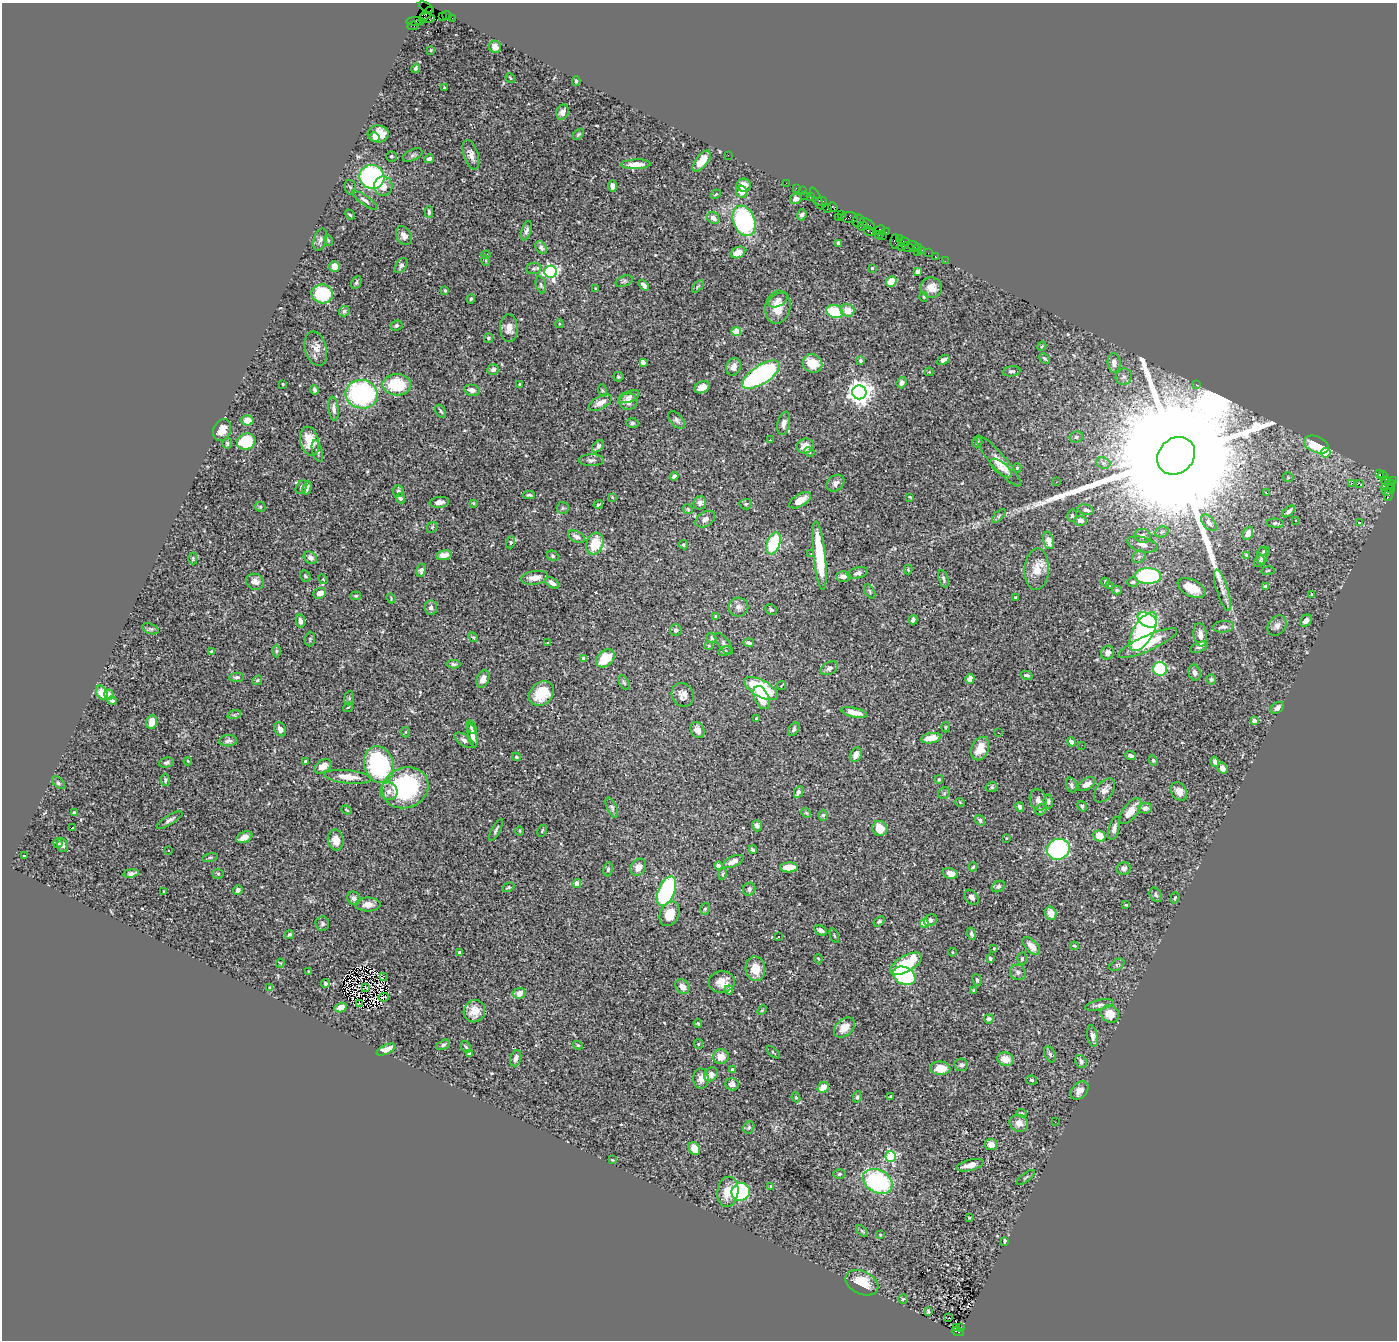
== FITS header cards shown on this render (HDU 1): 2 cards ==
NAXIS1  =                 1395
NAXIS2  =                 1338

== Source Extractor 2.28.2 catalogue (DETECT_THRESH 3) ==
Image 1395 x 1338 px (HDU 1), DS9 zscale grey, 1 PNG px = 1 image px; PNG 1399 x 1342 px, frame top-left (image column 1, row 1338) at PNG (2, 3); each listed source drawn as its Kron ellipse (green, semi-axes under 4 px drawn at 4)
Background 0.771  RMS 0.019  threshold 0.0582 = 3 sigma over >= 5 px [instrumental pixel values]
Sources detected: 538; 5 with non-positive FLUX_AUTO (blend fragments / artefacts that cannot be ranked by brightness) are neither listed nor drawn; of the other 533, the 500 brightest by FLUX_AUTO listed and drawn (33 fainter detections omitted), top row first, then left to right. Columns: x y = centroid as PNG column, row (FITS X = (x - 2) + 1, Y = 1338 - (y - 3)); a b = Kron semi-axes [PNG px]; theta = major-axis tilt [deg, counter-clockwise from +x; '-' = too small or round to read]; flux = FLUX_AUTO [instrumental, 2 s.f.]
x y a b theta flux
426 7 8 2 -34 42
426 15 9 3 49 220
447 15 4 2 - 12
442 16 2 2 - 7.7
427 18 8 4 -2 330
452 18 2 2 - 1.5
415 21 9 4 2 44
413 26 6 3 6 41
495 47 6 6 - 7
431 50 4 3 - 1.1
416 68 4 3 - 2.2
510 78 5 3 - 1.1
576 81 4 3 - 1.7
444 88 3 2 - 1.1
562 112 8 6 70 5.7
378 134 10 8 3 22
578 134 7 4 44 2
374 137 5 4 - 8.6
413 155 10 5 25 3.4
471 155 15 7 -72 8.3
728 155 2 2 - 3.6
391 156 5 5 - 2.1
429 159 5 4 - 4
702 161 12 6 52 22
636 164 15 5 2 13
372 177 12 12 - 230
786 183 2 2 - 12
744 185 7 6 - 14
383 186 9 9 - 10
612 186 6 4 -89 7.8
350 187 7 5 -74 2.5
796 188 2 2 - 20
803 191 3 2 - 30
742 192 6 5 - 11
716 194 5 3 - 1.2
805 196 2 2 - 35
811 196 4 3 - 67
816 198 12 3 -64 7.1
796 199 6 5 - 6
365 200 15 4 -35 4.6
821 201 6 4 2 36
833 207 5 4 - 67
827 208 3 3 - 16
429 212 6 3 -90 2.8
350 215 5 3 - 1.9
802 215 5 4 - 3.3
842 215 3 2 - 13
838 217 2 2 - 8.6
713 218 6 5 - 8
850 218 8 5 -1 130
744 221 16 10 -69 200
858 221 6 6 - 69
868 224 8 3 -34 100
863 226 5 2 - 39
880 230 5 3 - 25
526 231 10 5 74 3.7
868 231 6 3 -43 16
886 232 3 2 - 6.9
879 235 4 2 - 35
404 236 10 7 -60 8.3
883 236 2 2 - 20
899 239 3 2 - 24
320 240 12 6 74 5
328 240 5 3 - 1.3
895 242 7 3 87 59
904 242 5 3 - 54
838 243 4 3 - 5.7
913 246 6 3 -24 39
541 247 7 5 -57 4.2
901 247 2 2 - 20
908 247 7 3 -21 25
918 248 4 2 - 25
921 251 4 2 - 38
738 252 7 5 26 11
917 252 2 2 - 110
928 253 3 2 - 4.4
486 255 4 4 - 1.4
935 257 3 3 - 34
486 261 5 3 - 1.2
945 261 2 2 - 7.4
401 266 8 5 55 4.3
334 267 5 5 - 9.5
533 268 7 5 6 3.5
872 268 3 3 - 1.6
918 271 4 4 - 9.6
551 272 6 6 - 280
624 281 9 5 22 2.7
891 281 5 5 - 27
356 282 7 4 64 2.6
541 285 9 5 -74 2.9
644 285 6 4 -52 6.5
698 286 7 3 48 1.7
931 287 11 10 - 14
596 289 4 3 - 2.5
445 290 4 3 - 1.5
322 294 11 9 -11 100
924 297 5 3 - 1.3
471 299 4 4 - 1.9
778 300 10 6 28 6
778 307 17 12 77 21
848 310 7 6 - 16
344 311 6 5 - 2.5
835 312 8 6 -18 48
559 324 4 3 - 1
397 326 6 5 - 3.5
509 328 14 9 -86 10
736 332 5 4 - 30
488 338 5 4 - 2.8
1042 346 5 3 - 1.2
316 349 17 11 -74 12
1045 358 6 4 -43 2.2
860 360 4 4 - 2.5
943 360 7 4 25 5.2
643 362 4 4 - 13
1114 363 10 6 -86 9
812 364 10 9 - 28
734 367 9 7 70 8.7
493 370 6 5 - 4.6
1012 371 9 5 9 3.7
929 372 4 4 - 1.1
761 375 22 9 33 240
618 377 5 4 - 2.1
1124 377 8 7 - 4.7
901 383 6 4 70 4.5
283 384 3 2 - 1.2
1196 384 3 2 - 3
397 385 14 10 -2 63
519 385 3 3 - 1.3
702 387 8 5 23 11
314 390 4 3 - 3.5
472 390 7 5 -13 6
602 390 6 4 -71 1.6
859 392 7 7 - 1300
362 394 16 14 -10 200
629 397 11 5 19 4.2
628 401 9 8 - 12
600 403 13 6 29 12
334 409 12 5 -83 5.9
441 411 7 4 -57 2.4
247 420 6 5 - 14
677 420 11 6 -48 4.1
632 423 6 4 2 2.5
784 423 12 6 78 7
222 430 11 8 67 14
1076 437 7 5 14 2.7
770 440 3 2 - 2.2
310 441 14 9 -77 23
246 442 9 8 - 75
977 442 5 5 - 2
227 443 5 4 - 2.8
1316 445 13 8 -22 40
598 446 7 4 46 4.3
805 446 8 7 - 11
317 451 11 5 -74 3.4
809 452 5 4 - 1.9
1326 453 5 4 - 36
1176 456 20 17 46 160000
591 460 12 6 0 4.3
998 461 33 7 -49 19
1103 463 7 5 -20 3.4
1001 468 13 6 -38 7.2
1017 468 4 4 - 2.1
1379 473 3 3 - 18
674 476 4 3 - 4.2
1383 476 5 3 - 11
1288 477 5 5 - 1.5
1393 480 4 2 - 36
1386 481 4 3 - 100
1056 482 3 2 - 2.2
835 483 10 7 41 6.2
1351 483 4 2 - 42
1359 483 2 2 - 610
1388 485 7 4 31 460
301 487 7 5 57 2.6
307 488 7 3 73 3.1
1391 489 4 3 - 110
398 491 6 5 - 3.9
1387 492 4 3 - 60
1267 493 3 2 - 1.4
529 495 6 3 -1 2.6
1389 495 7 3 68 92
612 497 3 3 - 1.2
910 497 3 2 - 1.3
400 498 5 4 - 4.5
800 500 12 6 31 15
439 502 10 5 7 7.5
473 503 4 3 - 1.2
700 503 6 6 - 5.2
746 504 6 5 - 2.6
598 505 5 2 - 2.1
260 507 5 4 - 1.8
563 508 6 6 - 2.7
688 509 5 4 - 1.7
1086 510 8 5 -13 4.4
1289 511 7 3 41 3.8
999 516 9 3 45 2.1
1072 516 6 4 78 1.8
705 519 11 7 33 7.5
1296 520 3 3 - 1.6
1080 521 6 5 - 6.5
1209 523 10 5 -49 6.5
1275 523 9 4 -3 2.8
1359 523 3 3 - 1.7
432 527 6 5 - 2
1162 532 7 5 21 2.9
1248 533 7 4 66 5.8
1143 536 8 7 - 4.7
576 537 9 5 -27 5.5
1048 540 9 5 -75 9.4
511 542 6 4 72 2
773 543 11 6 68 75
595 544 11 8 72 34
1142 544 15 7 -15 8.2
684 545 5 4 - 2.1
1264 551 6 4 16 2
811 553 3 3 - 1.5
444 555 8 5 7 8.7
1246 555 4 3 - 2
553 556 6 5 - 2.7
820 556 34 6 -84 73
1262 556 9 5 87 3.8
1139 557 7 5 43 3.1
310 558 7 5 -35 5.7
193 559 6 4 90 1.6
1259 561 6 4 55 3.9
1037 569 21 12 87 18
421 570 7 5 76 4
908 570 5 4 - 1.3
1268 571 7 3 9 1.4
858 573 10 5 15 5.1
305 576 6 5 - 2.4
843 576 7 5 -1 7
1148 576 13 8 1 140
535 578 14 6 9 12
323 579 5 4 - 1.4
943 579 9 4 -72 3.5
255 582 9 7 -25 8.9
1105 582 4 3 - 1.3
1133 582 6 5 - 2.9
552 583 8 4 -35 7
1110 586 4 4 - 1.5
1265 586 4 3 - 5.1
1191 588 15 8 -27 22
1117 590 5 4 - 1.8
1222 590 21 6 -72 9.5
870 591 8 4 -59 2.2
320 593 6 5 - 10
1312 594 3 3 - 1.3
356 596 5 3 - 1.6
1016 597 3 3 - 1.9
391 598 5 3 - 1.3
738 607 10 9 - 6.9
431 608 7 6 - 4
771 610 6 5 - 2.5
716 616 4 4 - 1.7
913 620 4 4 - 5.9
1147 620 11 6 -30 64
300 621 7 4 -81 5.2
1306 621 6 5 - 8
1277 626 11 8 52 6.4
1223 627 10 5 5 5.3
150 629 8 5 -19 2.7
676 630 6 5 - 3.5
1143 632 22 10 60 330
1200 635 12 6 -82 9.4
473 637 5 4 - 1.7
711 638 5 4 - 2.3
310 639 7 5 89 1.8
548 642 3 3 - 4.4
749 643 5 3 - 3.2
1148 643 32 7 24 43
724 644 13 5 -56 4.4
709 646 4 4 - 1.3
1199 647 9 5 22 3.2
276 651 6 4 89 1.8
725 651 6 4 27 1.8
212 652 4 3 - 3.2
1107 653 7 6 - 6.3
583 658 4 4 - 5.2
605 658 10 7 41 34
453 664 7 4 -1 2.5
829 668 9 6 28 4.4
1160 669 7 6 - 110
1195 673 8 6 -76 4.9
1027 675 6 4 -14 2.8
237 677 7 4 3 2.9
483 679 9 6 69 8.2
970 679 5 4 - 5.3
1211 679 5 4 - 2.4
257 680 5 4 - 1.5
624 682 7 5 -62 2.5
782 685 5 2 - 1.3
761 689 18 8 -29 91
102 693 7 5 -63 17
541 693 14 11 44 37
109 695 5 5 - 5.7
683 695 12 10 -59 9
349 698 7 5 83 2.2
762 698 12 7 -66 26
112 701 4 3 - 2.9
348 707 5 3 - 1.2
1277 708 7 5 33 8.1
854 712 13 4 -13 15
234 715 7 4 18 2
756 718 3 3 - 2.1
1254 721 4 4 - 10
152 722 7 5 76 16
472 727 7 4 -63 3.9
945 727 5 3 - 1.2
280 729 7 5 -61 6.6
794 729 7 5 57 3.4
697 730 8 6 -58 9
405 732 5 3 - 1.2
998 733 3 2 - 1.3
472 736 12 4 -78 8
931 738 10 5 10 20
464 740 11 5 -33 4
228 741 9 5 5 4.1
1072 742 5 4 - 5.8
1082 745 2 2 - 1.2
980 748 12 8 67 20
856 755 7 5 63 8.1
1131 755 5 4 - 5.3
516 757 4 4 - 2.1
1153 760 5 4 - 2
188 761 4 3 - 1.4
305 761 3 3 - 2
166 762 7 5 12 2.9
1215 762 5 4 - 4.2
379 765 19 14 -71 200
323 766 9 6 34 14
1222 768 5 5 - 8.8
348 777 23 6 -6 20
939 779 4 3 - 1.7
165 780 6 4 -81 2.3
58 783 8 4 -45 2.4
1087 784 10 5 32 8.5
1071 785 8 5 -72 3.2
992 787 6 5 - 2.7
405 788 23 20 21 150
1105 790 13 8 54 8.7
389 791 9 8 - 7.1
1179 791 10 7 -59 10
798 792 6 4 64 6.2
944 793 6 5 - 2.1
1038 800 11 8 -73 5.8
1048 801 7 4 -83 3.3
960 802 5 3 - 1.1
1082 806 5 4 - 2.1
1020 807 5 4 - 3.8
612 808 11 5 -66 3.2
1145 808 7 5 4 4.5
347 810 5 2 - 1.2
1041 810 6 5 - 1.9
1130 811 15 7 52 18
74 813 4 3 - 2.1
806 813 5 4 - 1.5
823 815 5 4 - 2.1
170 820 15 4 31 4.9
980 820 6 4 -51 2.7
757 826 6 4 -74 3.9
72 828 3 2 - 14
880 828 8 7 - 23
1114 828 12 5 75 5.2
496 830 12 3 62 2.7
520 831 5 3 - 1.3
542 831 6 3 63 1.3
1099 836 6 5 - 22
244 837 8 5 23 10
1006 838 3 3 - 1
336 840 10 8 -82 14
58 843 5 4 - 2.1
62 845 7 5 -77 4.2
1058 849 11 10 - 170
168 850 3 2 - 2.2
753 850 4 3 - 2.7
24 856 3 3 - 1.9
210 857 8 3 11 1.9
733 861 11 5 25 10
718 866 4 4 - 13
638 867 9 7 55 11
789 867 9 5 2 26
973 867 5 3 - 1.9
1124 868 7 6 - 3.7
608 869 7 4 82 3.1
131 873 8 4 10 4.1
950 873 8 5 -14 10
218 874 5 5 - 1.7
723 874 6 3 71 1.7
577 883 4 4 - 9.9
998 886 7 5 31 3
508 887 6 3 27 2
749 889 6 6 - 4
238 890 5 4 - 4.4
667 891 16 8 67 210
164 892 3 3 - 1.8
1156 895 8 5 -58 2.8
971 897 8 6 -47 5.5
354 898 7 6 - 4.3
1175 898 6 3 72 2
368 905 12 7 0 9.6
1126 905 3 2 - 1.3
705 909 6 4 72 2.4
1051 913 7 5 -73 14
670 914 13 9 64 21
931 920 7 5 30 4.6
879 921 6 4 37 2.3
924 923 4 4 - 46
322 924 7 7 - 3.4
820 930 7 4 -28 6.8
289 934 5 4 - 2.2
971 934 6 4 -72 3.7
779 936 3 2 - 2.6
834 936 7 2 -69 1.2
1031 946 11 5 -46 8.8
1074 946 4 3 - 1.3
994 949 3 3 - 1.8
952 952 4 3 - 1.1
460 953 4 4 - 4.3
990 958 3 3 - 2.2
1022 958 6 5 - 2.1
818 959 4 3 - 1.3
280 963 4 4 - 1.1
906 964 17 8 29 64
1117 965 8 5 33 2.6
755 969 12 10 -85 22
309 971 3 2 - 1.4
1018 972 8 7 - 4.3
384 976 3 2 - 1.2
904 976 12 8 -27 150
977 980 6 4 -75 2.5
722 982 13 10 5 15
325 983 4 3 - 1.7
270 987 3 3 - 1.2
365 987 3 2 - 2
682 987 8 6 -52 9.2
729 990 4 4 - 3.5
974 990 3 3 - 1.3
519 993 6 5 - 9
384 997 5 3 - 1.8
360 1003 3 2 - 1.2
1099 1005 15 5 12 4.3
340 1008 6 4 15 13
762 1010 5 3 - 1.3
474 1011 11 10 - 16
1110 1014 9 8 - 18
989 1019 5 4 - 3.9
698 1023 4 3 - 1.5
844 1028 12 8 42 16
1092 1036 11 5 -81 4.8
698 1044 5 4 - 1.6
443 1045 7 4 27 2.9
578 1045 5 4 - 1.9
466 1047 6 4 -58 2.4
386 1049 10 4 24 10
773 1052 8 2 -41 1.4
469 1053 4 3 - 6.1
1050 1054 8 5 -63 2.9
721 1057 8 7 - 14
516 1058 8 5 73 7.6
1005 1059 8 6 -13 16
1081 1061 7 5 -69 4.9
961 1065 7 6 - 3.7
940 1068 10 6 -5 23
732 1070 4 4 - 3
711 1074 8 6 46 9.8
701 1079 10 8 -88 9.2
1031 1080 5 4 - 2.4
732 1084 7 6 - 7
823 1087 6 5 - 15
1079 1091 10 7 47 8
891 1096 3 3 - 2.7
796 1097 5 4 - 1.6
857 1097 6 4 82 2.3
1022 1113 5 4 - 1.7
1055 1122 2 2 - 2.3
1019 1123 9 8 - 10
749 1127 6 5 - 2.8
991 1144 6 5 - 9.1
694 1149 7 5 -62 17
891 1156 5 5 - 120
612 1160 4 3 - 1.1
970 1165 14 5 15 13
839 1174 6 5 - 2
1026 1177 11 3 38 1.8
878 1181 16 11 -29 180
771 1186 4 3 - 1.5
728 1192 15 10 82 20
741 1192 9 9 - 120
969 1218 3 2 - 1.1
862 1231 7 4 -44 1.9
880 1235 3 3 - 1.4
1005 1241 4 3 - 2.4
862 1283 17 11 -25 31
903 1299 5 4 - 1.7
928 1312 4 3 - 1.5
949 1318 3 2 - 2
960 1327 3 2 - 47
956 1328 3 3 - 30
958 1332 6 3 -17 270
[33 fainter detections neither listed nor drawn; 5 non-positive-flux detections neither listed nor drawn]